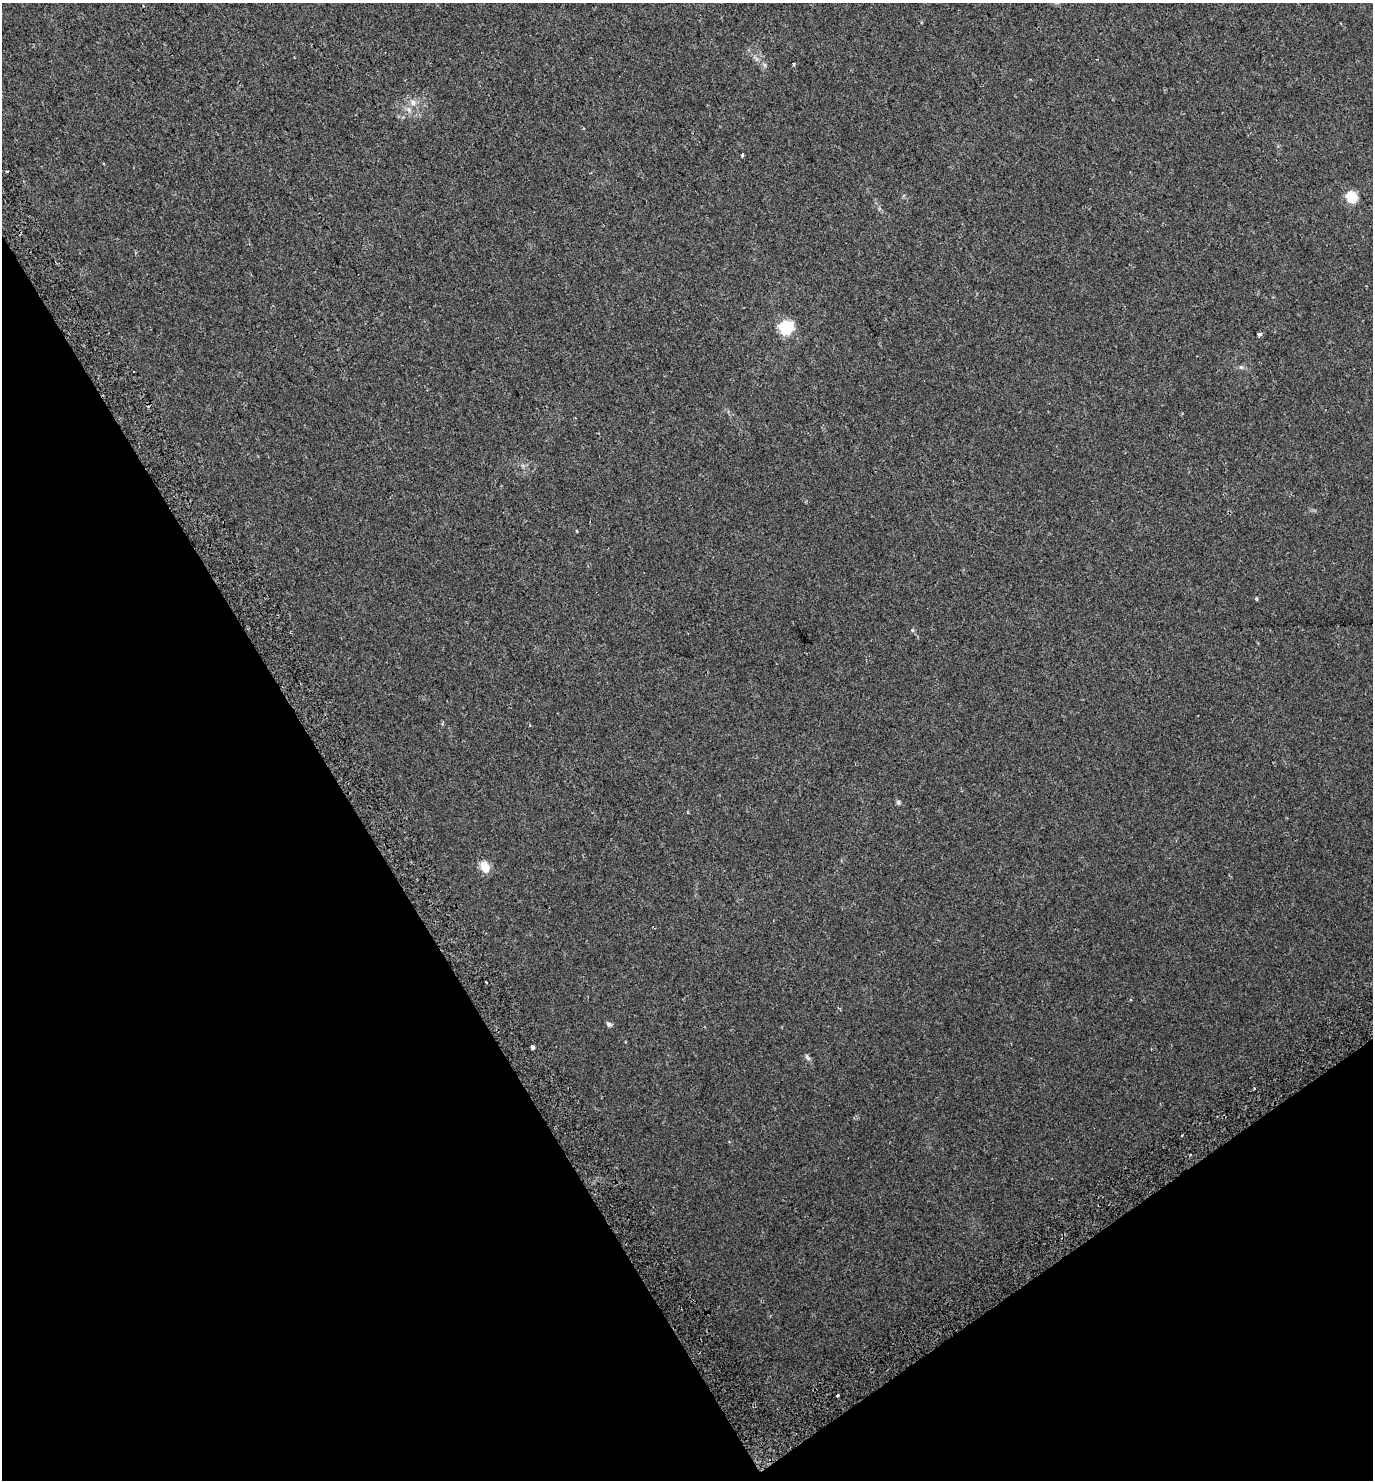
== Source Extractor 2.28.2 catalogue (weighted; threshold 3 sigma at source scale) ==
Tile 14 of 4 x 4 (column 2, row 4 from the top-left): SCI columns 1636-3006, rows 59-1536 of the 5950 x 6034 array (HDU 1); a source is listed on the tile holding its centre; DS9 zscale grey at full resolution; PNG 1375 x 1482 px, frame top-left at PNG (2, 3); no overlay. Shown black and unused: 30% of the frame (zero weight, under 2 of 3 exposures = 4% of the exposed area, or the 3 px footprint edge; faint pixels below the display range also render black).
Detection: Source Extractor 2.28.2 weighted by HDU 2 'WHT'; one run over the whole footprint, this tile lists its part. Background 0.0136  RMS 0.0058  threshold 0.026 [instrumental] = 3 sigma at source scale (4.5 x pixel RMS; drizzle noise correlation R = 1.50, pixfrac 1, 0.0396/0.0396 arcsec/px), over >= 5 px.
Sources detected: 19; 2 cosmic-ray / hot-pixel residue — not listed; the other 17 listed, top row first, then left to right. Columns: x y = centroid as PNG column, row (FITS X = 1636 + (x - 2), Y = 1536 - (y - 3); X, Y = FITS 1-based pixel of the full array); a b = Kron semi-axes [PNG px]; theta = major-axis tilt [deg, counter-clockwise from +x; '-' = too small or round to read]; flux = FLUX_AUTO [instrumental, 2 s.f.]
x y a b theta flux
794 64 3 3 - 0.63
765 65 7 4 -70 0.86
413 103 8 8 - 2.5
742 155 5 3 - 0.7
1351 197 6 5 - 44
786 328 6 6 - 91
1259 334 5 3 - 1.2
1241 367 6 4 -18 0.89
577 531 4 2 - 0.38
1256 599 4 4 - 0.74
898 802 7 5 -58 1
485 867 6 5 - 23
487 982 3 3 - 1.4
609 1024 7 5 -38 1.4
533 1047 4 3 - 9.1
807 1057 11 4 -54 1.3
837 1395 3 3 - 2.2